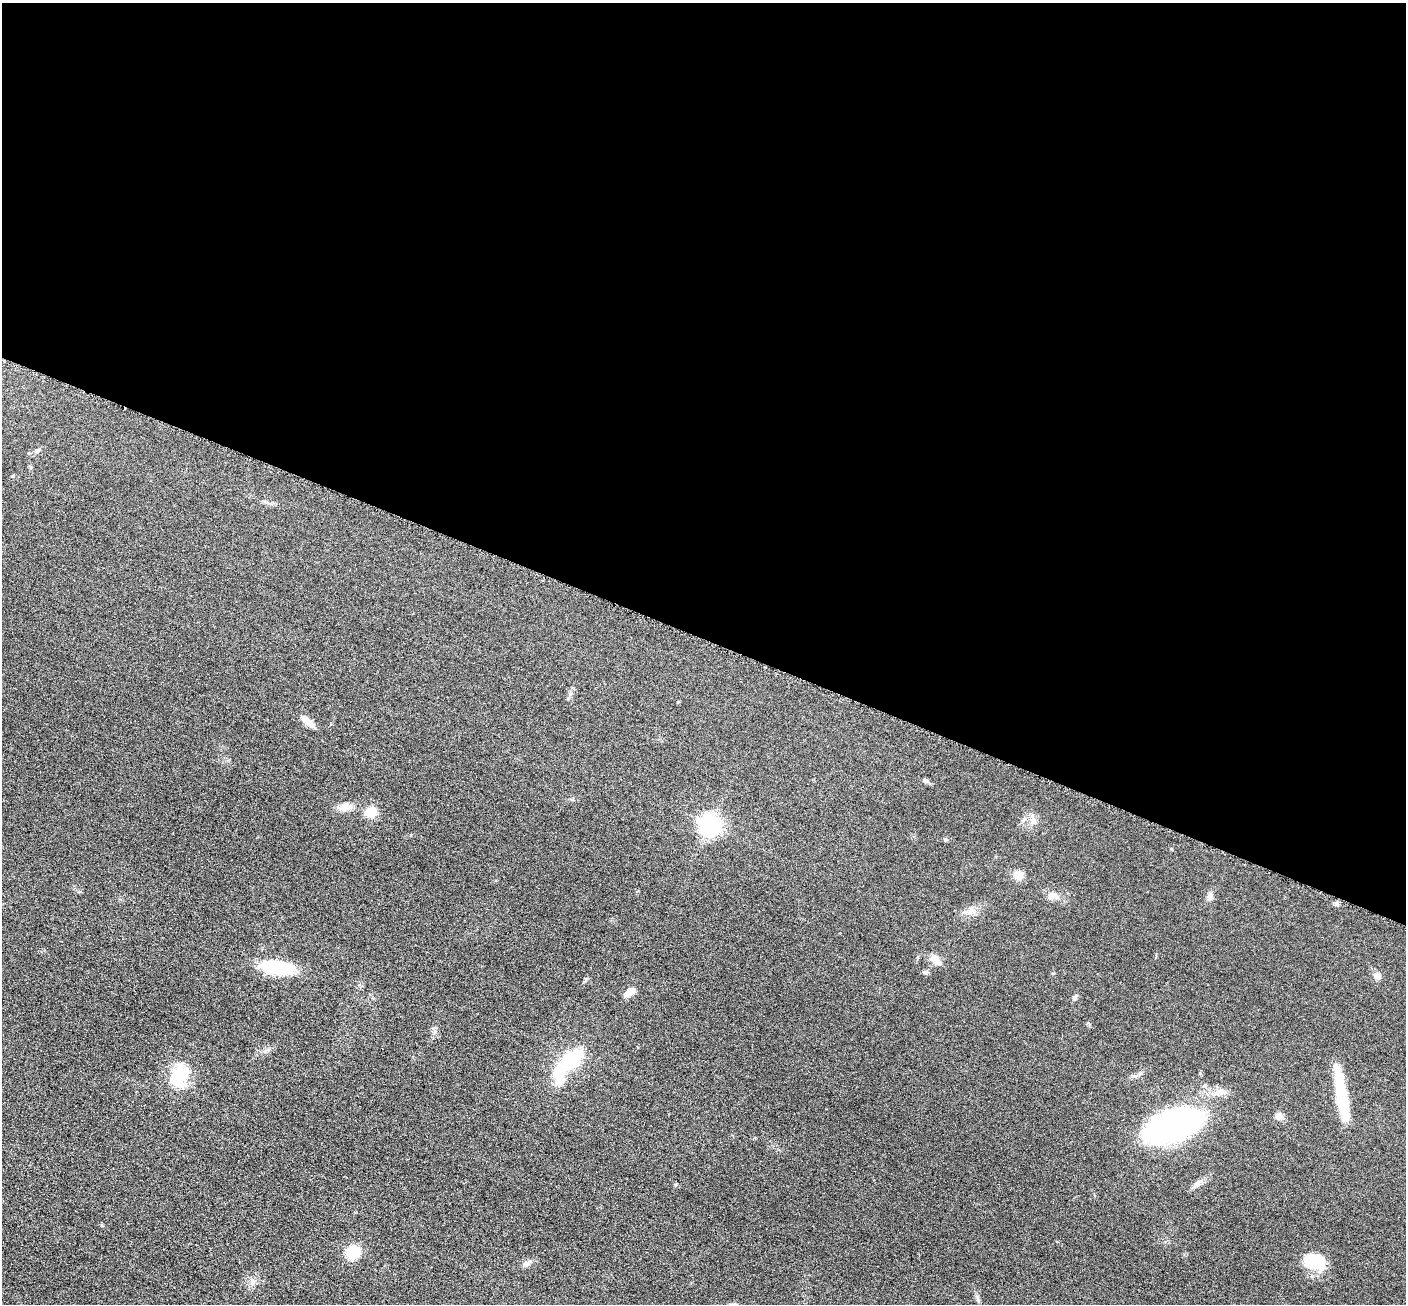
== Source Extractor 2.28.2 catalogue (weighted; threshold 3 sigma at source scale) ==
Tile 3 of 4 x 4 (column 3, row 1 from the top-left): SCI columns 2823-4226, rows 4062-5363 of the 5650 x 5662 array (HDU 1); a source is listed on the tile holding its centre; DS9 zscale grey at full resolution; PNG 1408 x 1306 px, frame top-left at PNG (2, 3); no overlay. Shown black and unused: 49% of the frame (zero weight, under 3 of 6 exposures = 2% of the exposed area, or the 3 px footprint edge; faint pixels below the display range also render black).
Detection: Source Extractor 2.28.2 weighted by HDU 2 'WHT'; one run over the whole footprint, this tile lists its part. Background 0.0814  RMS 0.0096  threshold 0.0393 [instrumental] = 3 sigma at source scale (4.09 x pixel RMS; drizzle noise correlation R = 1.36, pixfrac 0.8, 0.05/0.05 arcsec/px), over >= 5 px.
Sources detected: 32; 1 inside a brighter object's white glare — not listed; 1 inside a brighter listed object's ellipse — not listed separately; the other 30 listed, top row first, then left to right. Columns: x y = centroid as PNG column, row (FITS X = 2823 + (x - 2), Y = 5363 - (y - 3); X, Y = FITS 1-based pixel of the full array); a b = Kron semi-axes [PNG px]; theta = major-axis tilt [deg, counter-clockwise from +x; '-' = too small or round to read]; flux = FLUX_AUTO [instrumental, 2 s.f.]
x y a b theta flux
37 451 7 5 58 1.5
308 722 13 8 -44 8.2
925 780 7 5 -18 2
344 807 18 10 8 8.3
371 812 12 10 13 15
1033 820 16 8 -75 5.5
709 825 8 7 - 450
945 839 6 4 -19 1
1171 849 4 3 - 0.68
1018 875 5 5 - 25
1052 895 13 9 2 6.9
1209 896 12 7 71 3.6
971 911 13 7 65 4.8
936 960 16 9 -47 7.2
277 967 28 11 -7 68
926 972 8 5 16 1.7
1377 976 8 7 - 5.2
630 992 13 7 29 8.8
1075 998 7 5 69 1.7
569 1061 23 11 38 73
179 1075 26 18 58 40
1221 1092 21 8 10 7.7
1342 1095 52 10 -81 50
1279 1116 9 7 -27 5.1
1174 1125 38 21 21 280
1197 1183 12 7 32 3.9
675 1184 5 3 - 0.94
353 1252 9 8 - 39
1315 1262 25 18 -16 28
527 1263 15 6 31 3.6
Unlisted compact peaks at least as high as the median listed source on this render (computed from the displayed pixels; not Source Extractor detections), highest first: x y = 586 979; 977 1296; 1053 973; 13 476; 265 1051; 568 698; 1088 1023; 678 702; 1140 1073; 411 835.